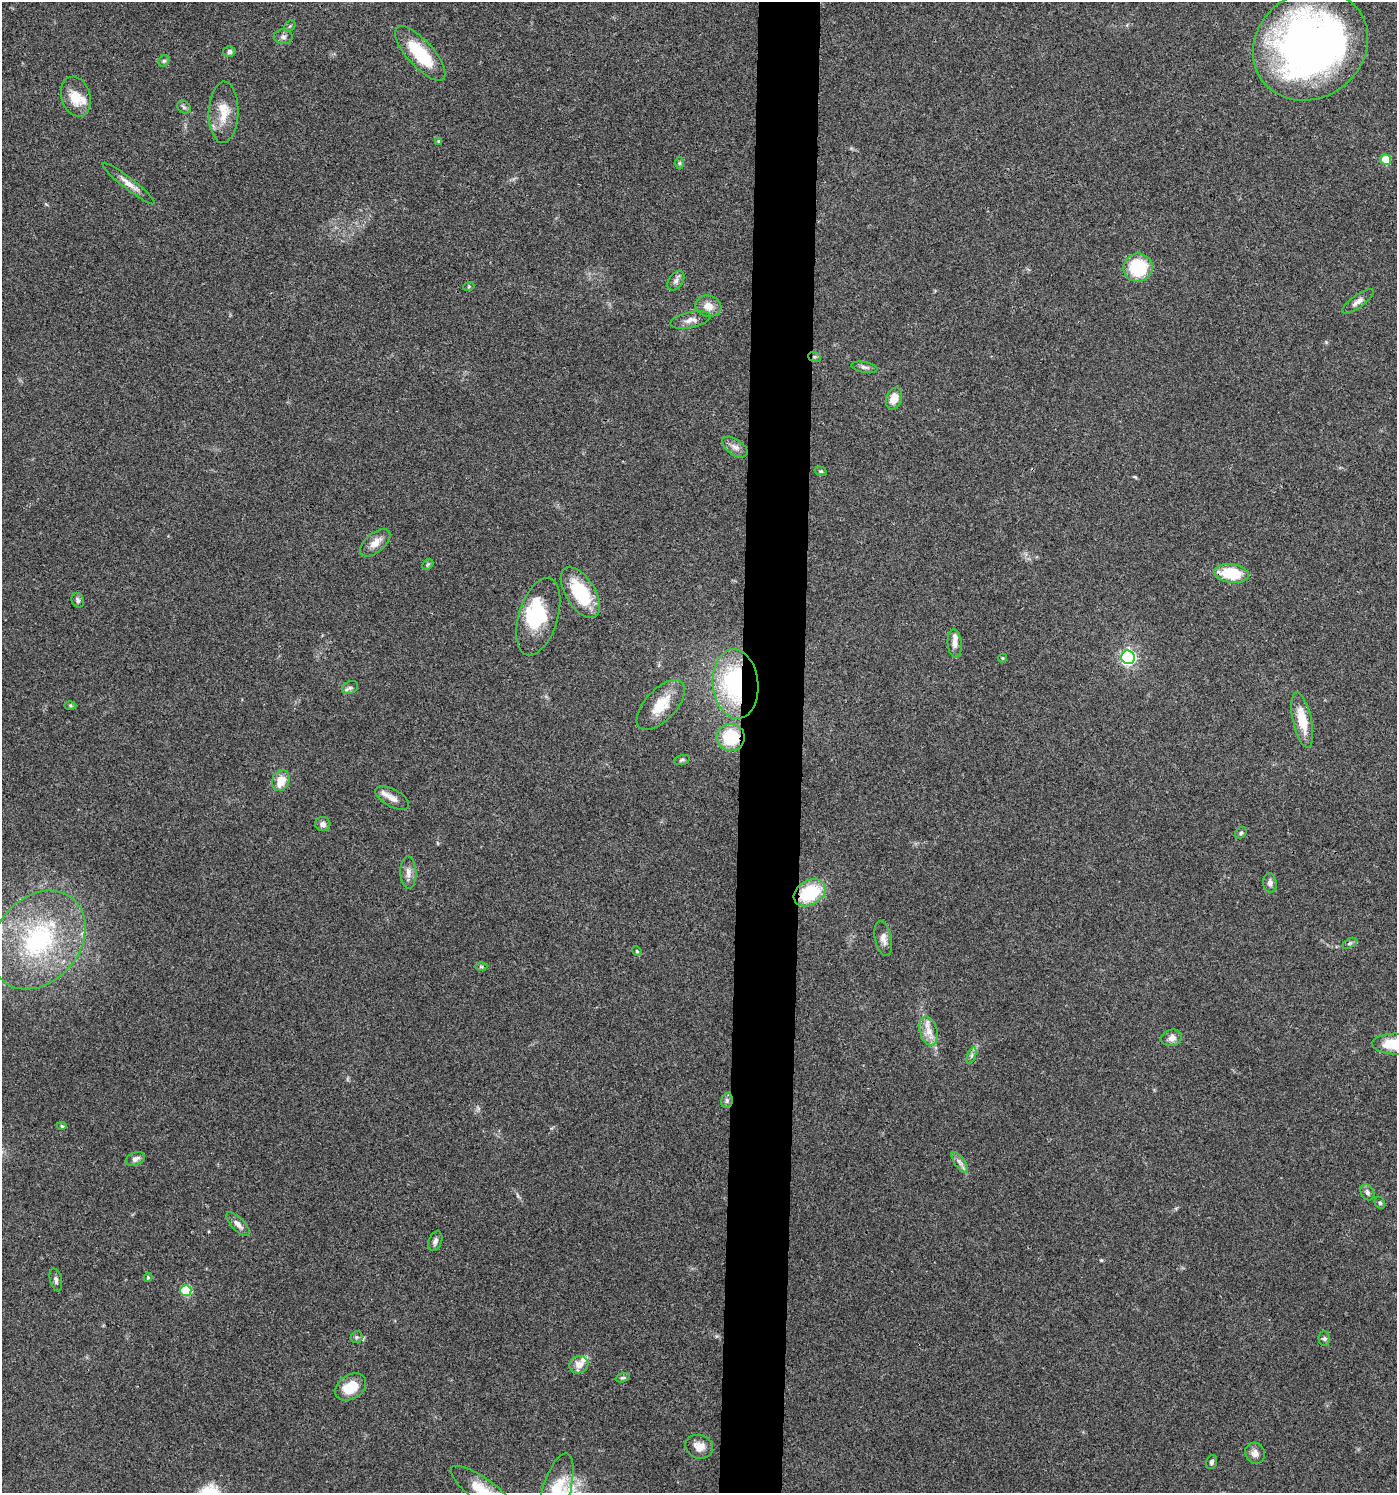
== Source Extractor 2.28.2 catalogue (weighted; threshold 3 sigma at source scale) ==
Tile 5 of 3 x 3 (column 2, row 2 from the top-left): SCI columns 1499-2893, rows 1496-2986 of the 4500 x 4479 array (HDU 1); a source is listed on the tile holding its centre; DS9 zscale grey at full resolution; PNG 1399 x 1495 px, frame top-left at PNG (2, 2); each listed source drawn as its Kron ellipse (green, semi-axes under 4 px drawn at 4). Shown black and unused: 4% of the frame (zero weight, under 3 of 4 exposures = <1% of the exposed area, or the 3 px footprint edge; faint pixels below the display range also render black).
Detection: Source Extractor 2.28.2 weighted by HDU 2 'WHT'; one run over the whole footprint, this tile lists its part. Background 0.0804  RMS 0.0056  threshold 0.0252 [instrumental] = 3 sigma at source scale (4.5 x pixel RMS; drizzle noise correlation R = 1.50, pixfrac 1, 0.05/0.05 arcsec/px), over >= 5 px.
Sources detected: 83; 1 too faint to see at this stretch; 2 inside a brighter object's white glare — neither listed nor drawn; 3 inside a brighter listed object's ellipse — not listed separately; the other 77 listed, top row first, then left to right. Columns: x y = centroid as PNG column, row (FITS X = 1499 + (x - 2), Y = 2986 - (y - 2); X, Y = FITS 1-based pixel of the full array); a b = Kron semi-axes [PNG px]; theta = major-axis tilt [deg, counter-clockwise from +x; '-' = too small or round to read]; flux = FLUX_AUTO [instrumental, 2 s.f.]
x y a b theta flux
290 26 6 5 - 0.93
283 37 9 7 -5 2.1
1310 45 60 52 35 310
229 51 6 5 - 1.4
420 53 35 13 -48 27
164 61 6 5 - 0.92
76 97 20 14 -73 11
184 107 7 6 - 1.2
223 112 31 15 88 12
439 141 4 4 - 1.1
1386 159 5 5 - 18
679 163 6 4 89 0.83
129 184 33 5 -38 5
1138 268 14 14 - 28
676 281 11 7 55 2.1
469 286 6 3 20 0.64
1358 301 19 6 36 3.4
708 306 13 10 -13 5.6
690 320 20 8 12 3.9
814 357 6 5 - 1.1
864 367 13 5 -10 1.9
894 399 11 8 71 7.1
735 447 14 7 -33 3.3
821 471 6 4 -18 0.85
375 543 18 9 40 5.5
428 564 6 4 44 0.85
1232 574 17 9 -8 22
580 593 28 14 -58 28
78 600 7 6 - 1.6
538 617 40 19 73 25
955 643 14 7 -85 3.5
1128 657 7 6 - 140
1002 658 4 4 - 0.67
736 684 35 23 -84 75
350 688 8 6 28 1.6
70 705 6 4 -1 0.68
661 705 31 15 47 15
1302 720 28 9 -78 14
731 737 14 13 - 25
682 760 8 4 16 1.1
281 781 11 8 68 9.1
392 798 19 9 -29 4.8
323 824 7 7 - 2.2
1241 833 6 5 - 1.1
408 873 16 8 -88 3.8
1270 883 10 7 -80 2.2
810 893 17 12 30 32
883 939 18 8 -79 3.7
38 940 54 42 50 83
1350 943 8 4 31 1.1
637 951 5 4 - 0.68
481 967 6 4 -1 0.66
928 1031 15 8 -75 5.6
1172 1038 10 8 13 3.5
1396 1044 24 10 -2 22
972 1056 8 4 71 1.3
727 1100 7 5 77 1.5
62 1126 4 3 - 1
135 1159 10 6 22 2.6
960 1162 12 5 -54 2.3
1367 1192 8 6 -59 1.7
1380 1203 6 5 - 1.1
238 1224 15 6 -45 3.2
435 1241 10 6 66 2.1
148 1277 4 4 - 0.87
56 1280 12 6 -76 1.8
186 1290 5 5 - 30
357 1337 6 5 - 0.96
1324 1339 7 5 -88 1.2
579 1365 9 8 - 5
623 1378 7 4 17 0.99
351 1387 17 12 33 13
699 1447 14 11 -18 5.5
1255 1453 11 9 -58 3.5
1212 1462 7 5 70 1.4
483 1491 39 12 -36 15
556 1492 40 14 73 23
Overlapping masked pixels (flux is a lower limit): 6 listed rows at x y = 814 357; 1232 574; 736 684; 731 737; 810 893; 727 1100
Isophote crosses this tile's border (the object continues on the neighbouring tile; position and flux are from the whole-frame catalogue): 3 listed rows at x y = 1396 1044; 483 1491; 556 1492